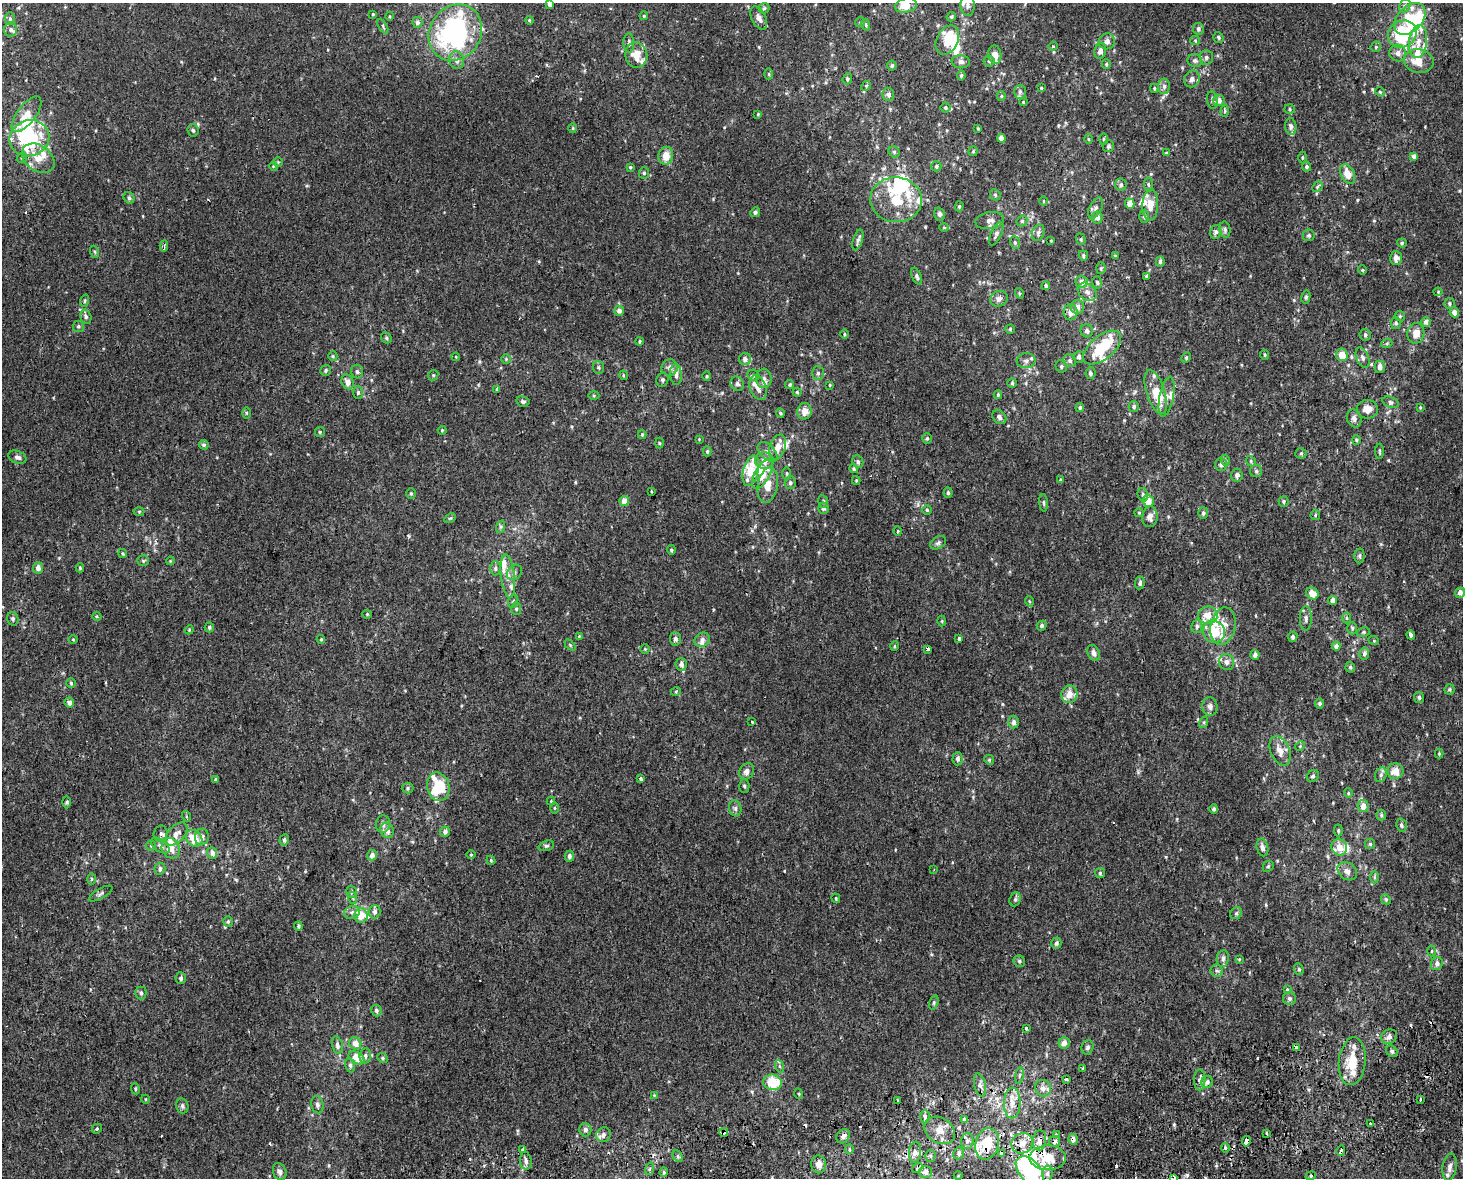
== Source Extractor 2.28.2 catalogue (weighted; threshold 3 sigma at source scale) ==
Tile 5 of 3 x 4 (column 2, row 2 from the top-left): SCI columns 1484-2944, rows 2396-3571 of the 4470 x 4790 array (HDU 1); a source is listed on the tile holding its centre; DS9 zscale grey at full resolution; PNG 1465 x 1180 px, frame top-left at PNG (2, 3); each listed source drawn as its Kron ellipse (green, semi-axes under 4 px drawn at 4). Shown black and unused: <1% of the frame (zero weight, under 2 of 3 exposures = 2% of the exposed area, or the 3 px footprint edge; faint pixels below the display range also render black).
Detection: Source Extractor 2.28.2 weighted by HDU 2 'WHT'; one run over the whole footprint, this tile lists its part. Background 3.92e-04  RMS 0.0028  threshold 0.0127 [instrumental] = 3 sigma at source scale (4.5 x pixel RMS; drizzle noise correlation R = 1.50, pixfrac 1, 0.0396/0.0396 arcsec/px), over >= 5 px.
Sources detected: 544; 10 inside a brighter object's white glare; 13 cosmic-ray / hot-pixel residue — neither listed nor drawn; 58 inside a brighter listed object's ellipse — not listed separately; the other 463 listed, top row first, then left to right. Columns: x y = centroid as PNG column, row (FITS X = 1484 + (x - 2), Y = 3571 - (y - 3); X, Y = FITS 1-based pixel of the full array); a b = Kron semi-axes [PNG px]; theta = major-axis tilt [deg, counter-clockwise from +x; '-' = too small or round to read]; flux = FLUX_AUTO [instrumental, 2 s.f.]
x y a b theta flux
550 4 4 4 - 1.3
906 5 11 7 13 3.7
968 5 10 7 -86 1.2
1405 6 7 5 68 0.71
764 8 5 5 - 0.46
373 14 3 3 - 0.29
390 16 4 3 - 0.27
644 16 4 3 - 0.27
951 17 5 4 - 0.45
759 18 13 7 -64 1.5
10 19 6 5 - 0.5
1410 19 18 12 47 8.8
529 20 4 3 - 0.26
417 22 5 5 - 0.85
860 22 5 4 - 0.39
866 25 6 3 -72 0.32
383 26 8 3 -62 0.35
1198 29 6 5 - 0.77
10 30 7 6 - 0.83
455 33 29 25 57 48
1402 34 15 13 30 23
1218 37 5 5 - 0.54
947 40 15 10 64 6.8
1195 40 5 4 - 0.32
1107 41 8 8 - 1.3
1418 41 17 9 82 2.9
629 43 10 5 -90 0.79
1053 46 4 4 - 0.3
1376 47 5 4 - 0.43
1100 51 8 6 77 1.6
1398 53 8 8 - 1.4
636 55 13 11 -82 4.1
995 55 9 6 -80 2.6
1206 57 7 7 - 0.87
457 60 9 7 -77 1.2
989 61 5 5 - 0.49
1195 61 7 6 - 0.79
1419 61 15 11 -12 4.3
961 62 9 6 -6 1
1106 64 5 4 - 0.33
892 66 5 5 - 0.59
769 74 6 4 -90 0.37
961 75 5 4 - 0.54
847 79 5 5 - 0.55
1192 79 8 7 - 1.2
866 86 5 4 - 0.32
1164 86 8 6 89 0.87
1041 88 4 3 - 0.29
1154 88 4 3 - 0.36
1020 92 7 6 - 0.67
1380 92 5 4 - 0.39
888 94 6 6 - 0.9
1001 96 5 4 - 0.34
1212 100 9 5 -82 0.69
1219 100 6 5 - 1.6
1023 102 4 3 - 0.26
945 108 5 5 - 0.46
1290 109 5 5 - 0.4
1225 111 5 4 - 0.38
27 114 21 9 52 4
758 114 4 4 - 0.29
1291 126 8 6 -84 0.81
573 128 5 3 - 0.25
978 128 4 4 - 0.28
193 130 6 5 - 0.5
29 138 20 18 19 23
1001 138 4 4 - 2.3
1088 139 5 3 - 0.25
1103 139 5 3 - 0.35
1108 146 6 5 - 0.55
973 151 5 5 - 0.31
894 152 6 5 - 0.48
1166 153 4 3 - 0.4
666 156 9 7 80 3.2
1414 156 4 4 - 0.97
1302 157 6 3 89 0.31
22 158 5 4 - 0.42
38 158 18 12 -36 4.3
278 162 5 5 - 0.33
273 166 4 3 - 0.24
936 166 5 5 - 0.5
630 167 4 4 - 0.35
1306 167 5 4 - 0.51
644 173 6 5 - 0.51
1348 174 11 6 -65 3.6
1148 184 7 4 -83 0.44
1121 185 6 6 - 0.74
1317 187 6 4 46 0.49
995 195 6 5 - 0.46
129 198 6 5 - 0.56
896 200 26 22 -3 15
1043 201 4 3 - 0.22
1130 204 5 4 - 2.4
1150 205 16 8 88 3.2
959 206 5 4 - 0.39
1096 208 11 6 64 0.97
755 212 5 4 - 0.74
940 214 7 5 -70 0.83
1144 216 6 4 89 0.59
1097 217 6 5 - 1.5
990 220 14 8 9 1.6
1022 221 6 5 - 0.45
944 227 4 4 - 0.27
1225 230 8 5 -80 0.66
1216 232 7 5 75 0.64
1038 233 8 6 71 0.82
996 234 12 5 65 0.89
1309 235 6 5 - 0.6
1081 239 6 4 -71 0.37
858 240 11 4 73 0.84
1051 241 2 2 - 0.2
1015 242 6 5 - 0.48
1402 243 5 4 - 0.4
164 246 6 3 86 0.78
95 252 6 4 -71 0.36
1083 255 5 4 - 0.48
1115 255 4 3 - 0.26
1396 258 7 6 - 1.4
1160 262 5 4 - 0.66
1101 268 5 5 - 0.43
1362 270 4 4 - 0.31
917 276 9 4 -67 0.61
1147 276 4 4 - 0.39
1082 282 6 6 - 1.8
1097 282 6 4 -75 0.49
1046 286 4 3 - 0.56
1087 292 10 8 -42 1.5
1438 292 4 4 - 0.27
1019 293 5 3 - 0.28
1306 297 6 4 79 0.47
999 299 9 7 28 1.2
85 301 6 4 72 0.44
1449 303 5 5 - 0.47
1077 307 7 6 - 1.5
619 311 5 5 - 1.2
1071 312 8 7 - 2
1454 312 5 4 - 1.5
1400 316 5 5 - 0.39
86 317 7 5 -75 0.64
1426 322 5 4 - 1.4
1396 323 6 5 - 0.57
78 326 5 5 - 0.51
1010 329 5 4 - 0.36
1087 331 7 6 - 0.96
1416 333 10 8 79 2.5
844 334 5 3 - 0.32
1365 335 6 5 - 0.67
386 338 6 5 - 0.46
639 341 4 3 - 0.34
1387 343 6 3 19 0.34
1102 348 22 11 39 11
1264 355 5 2 - 0.3
1342 355 6 6 - 3.6
333 356 5 4 - 0.33
456 357 4 3 - 0.2
1079 357 6 5 - 0.8
1186 358 6 4 64 0.42
1362 358 10 6 -68 0.97
506 359 5 5 - 0.38
745 359 6 6 - 1.3
1026 361 9 7 8 1.1
1070 361 7 6 - 0.78
1061 366 6 5 - 0.55
598 367 6 5 - 0.55
670 367 8 8 - 1.2
1380 367 6 5 - 1.4
326 370 6 5 - 0.53
357 372 7 6 - 0.63
818 373 7 6 - 0.65
1090 373 6 5 - 0.72
676 374 10 6 -86 1.1
433 375 5 5 - 0.44
623 375 5 3 - 0.28
753 375 6 5 - 0.64
707 376 4 4 - 0.29
764 378 10 8 -87 1.3
662 380 7 6 - 0.61
348 382 7 6 - 1.8
1012 383 5 4 - 0.37
737 384 7 6 - 0.72
790 384 4 4 - 0.41
830 385 4 3 - 0.24
758 388 13 8 -70 2.1
497 389 4 4 - 0.32
358 392 6 5 - 0.59
797 392 4 4 - 0.31
1156 392 23 9 -72 6.4
594 395 5 3 - 0.31
998 395 4 3 - 0.39
1167 397 20 7 79 2
523 401 7 5 -13 0.7
1390 402 8 5 -19 0.61
1134 407 5 5 - 0.67
1420 407 3 3 - 0.23
1080 408 4 4 - 0.49
1367 409 10 9 - 2.4
804 411 8 7 - 2.5
246 413 5 4 - 0.31
780 413 5 4 - 0.34
999 417 8 6 -50 0.94
1354 419 9 7 -68 1.1
442 430 4 4 - 0.32
320 432 5 5 - 0.42
642 435 4 4 - 0.32
927 438 5 4 - 0.34
699 439 4 3 - 0.2
1356 440 4 4 - 0.28
659 443 5 3 - 0.29
204 445 5 4 - 0.57
777 447 13 7 70 2.9
707 451 5 4 - 0.41
1380 451 8 3 -90 0.36
768 452 12 7 -46 1.5
1301 453 5 5 - 0.39
17 457 9 6 -22 0.94
764 460 9 8 - 2.3
1225 460 5 3 - 0.34
1251 461 5 4 - 0.38
858 462 6 5 - 0.65
1221 464 6 6 - 0.9
854 469 4 4 - 0.47
751 471 16 7 75 7.7
1256 471 6 6 - 0.57
787 473 7 3 -90 0.36
762 474 16 7 61 5.2
1237 475 6 5 - 0.73
856 480 4 4 - 0.28
1060 480 4 3 - 0.36
790 483 6 5 - 0.68
768 485 18 10 80 3.6
651 491 3 2 - 0.21
411 493 5 4 - 0.37
948 493 5 4 - 0.53
1143 495 7 5 -75 0.62
624 501 5 4 - 2.4
823 501 6 5 - 0.57
1148 501 6 5 - 2.9
1284 501 5 5 - 0.49
1044 503 9 3 -85 0.46
824 508 6 5 - 0.91
927 510 4 4 - 0.32
139 511 5 3 - 0.28
1139 513 5 4 - 0.3
1203 513 6 5 - 0.69
1315 515 5 4 - 0.33
1150 517 10 7 84 1.5
450 518 6 4 30 0.36
500 527 6 4 72 0.49
898 531 5 3 - 0.25
938 543 8 6 29 0.69
671 550 5 4 - 0.41
123 553 4 3 - 0.34
1359 556 7 5 -89 0.64
143 561 6 5 - 0.42
170 561 4 3 - 0.25
38 568 6 5 - 1.4
80 568 4 4 - 0.36
495 568 7 5 89 0.71
514 572 8 6 51 0.97
508 576 22 7 -83 2.5
1140 583 6 5 - 0.68
1312 593 6 5 - 3
1460 593 5 5 - 1.3
1333 600 4 4 - 1.5
513 601 6 5 - 0.46
1029 601 5 3 - 0.25
516 609 6 5 - 0.48
367 614 4 4 - 0.31
1208 615 10 9 - 2.8
97 617 4 3 - 0.28
1306 618 12 6 89 1.1
1346 618 5 3 - 0.44
13 619 7 5 -67 0.66
942 621 5 3 - 0.27
1042 626 5 4 - 0.67
1197 626 7 5 78 0.67
1223 626 19 12 78 3.8
209 627 5 4 - 0.57
1352 628 6 5 - 0.52
189 630 5 3 - 0.24
1214 632 11 10 - 7.6
1363 632 6 4 12 0.45
1411 635 5 3 - 1.4
579 636 4 3 - 0.23
1293 637 5 4 - 0.64
73 639 5 3 - 0.24
321 639 4 4 - 0.29
675 639 7 5 -87 0.85
959 639 3 3 - 1.7
702 640 8 6 35 1.2
1374 641 5 3 - 0.26
570 645 6 4 -46 0.35
895 646 5 3 - 0.32
1336 646 4 4 - 1.2
645 649 4 4 - 0.31
928 649 3 3 - 3.6
1094 653 8 5 -64 1.3
1364 654 6 5 - 0.9
1255 655 5 4 - 0.99
1227 662 8 7 - 1.3
681 665 6 5 - 0.95
1350 667 5 4 - 0.5
71 683 5 4 - 0.38
1449 689 5 5 - 0.44
676 691 5 3 - 0.29
1069 694 9 8 - 2.8
1419 697 5 5 - 0.56
69 702 5 5 - 1.2
1320 703 5 4 - 0.5
1210 706 9 7 -84 1.2
752 722 3 3 - 0.84
1014 722 6 5 - 1
1204 722 6 4 72 0.35
1300 746 5 4 - 0.34
1280 751 15 9 -67 2.9
1439 754 5 4 - 0.27
958 759 6 5 - 0.83
989 760 5 4 - 0.37
747 771 8 7 - 1.4
1395 771 8 8 - 3
1381 775 7 5 69 0.69
1313 776 6 5 - 0.65
641 778 3 3 - 1.1
215 779 4 3 - 0.56
744 786 7 5 -87 0.58
438 787 14 11 -76 13
407 788 6 5 - 0.46
1348 793 5 4 - 0.32
551 801 4 4 - 0.25
67 802 6 4 90 0.35
1363 806 6 5 - 2.3
555 808 5 3 - 0.3
735 808 8 6 -77 0.82
1214 809 5 4 - 0.59
1381 815 5 5 - 0.43
186 816 5 3 - 0.3
383 824 8 7 - 1.1
1401 825 6 5 - 0.69
387 830 8 6 -73 1.7
1338 830 6 4 89 0.42
445 831 5 4 - 1.1
161 833 8 6 67 0.92
176 834 14 8 47 1.9
202 837 8 7 - 1
194 838 9 7 -44 4.7
284 840 5 4 - 0.53
1370 844 5 5 - 0.38
151 846 5 5 - 0.35
160 846 10 6 -37 1
546 846 8 5 18 0.55
1262 847 9 5 -77 1
1339 847 8 7 - 2.9
171 848 10 9 - 2.9
212 853 6 5 - 1.3
372 855 5 5 - 1.4
471 855 4 3 - 0.23
569 856 5 4 - 0.85
491 860 4 4 - 0.3
1268 866 6 5 - 0.44
160 869 6 5 - 0.86
934 869 3 3 - 0.32
1347 871 10 8 -38 1.5
1100 873 5 5 - 0.45
1374 877 6 4 -90 0.39
91 879 6 4 -90 0.36
351 892 6 5 - 0.52
101 894 13 5 29 0.81
353 898 6 4 -71 0.4
836 898 5 3 - 0.32
1015 899 7 5 69 0.53
1386 899 5 4 - 0.35
352 912 8 6 16 1
375 912 6 6 - 1.1
1236 913 6 5 - 0.57
361 915 7 6 - 3.9
228 921 5 5 - 0.43
298 926 4 3 - 0.45
1056 943 6 5 - 0.79
1432 951 5 3 - 0.27
1223 958 8 6 81 1
1239 959 3 3 - 0.23
1019 961 6 5 - 0.58
1437 964 6 5 - 0.99
1299 969 6 4 -70 0.44
1217 971 6 6 - 0.69
181 978 6 5 - 0.71
1287 990 4 3 - 0.91
141 993 6 5 - 0.62
1289 998 6 6 - 0.82
934 1003 7 4 71 0.45
376 1011 6 5 - 0.83
1026 1028 3 3 - 5.5
1389 1037 8 6 30 1
355 1043 6 6 - 2.2
1064 1043 6 5 - 1.8
337 1045 9 5 -76 0.87
1087 1047 7 6 - 0.74
1296 1047 4 3 - 3
1392 1051 6 5 - 0.57
365 1056 7 5 83 0.82
357 1058 9 5 -31 5.3
382 1058 5 4 - 0.46
1352 1061 24 13 84 7.8
350 1065 7 5 -80 0.72
779 1066 6 4 -71 0.47
1083 1068 4 3 - 0.24
1019 1075 8 4 81 0.55
1066 1079 4 3 - 1.4
1200 1080 10 5 90 1.6
773 1082 9 7 -8 8.7
1207 1082 6 5 - 1.1
980 1085 12 5 -77 1.1
1043 1088 8 7 - 1.6
135 1089 5 3 - 0.33
799 1094 5 3 - 0.24
654 1095 3 3 - 0.21
145 1099 4 3 - 0.2
1420 1099 4 2 - 0.32
897 1101 3 2 - 0.29
1012 1103 15 8 88 3.1
317 1105 8 6 -78 0.87
182 1106 7 6 - 0.73
925 1117 6 4 -88 0.77
964 1119 3 3 - 4.8
1370 1124 3 3 - 9.3
97 1129 5 4 - 0.36
585 1130 7 6 - 1.1
940 1130 16 12 -33 3.5
724 1132 4 4 - 13
1267 1133 4 2 - 0.25
603 1135 7 7 - 1.3
1056 1135 3 3 - 4
843 1136 8 6 51 1
1073 1139 5 4 - 1.1
1039 1140 10 6 83 1.7
967 1141 7 6 - 1
1246 1141 5 4 - 13
1054 1142 5 5 - 0.84
1022 1143 11 10 - 3
987 1144 16 11 76 9.9
1226 1148 4 4 - 0.63
849 1149 5 3 - 0.36
523 1150 3 3 - 0.78
1341 1151 5 3 - 3.1
915 1152 11 6 84 1.3
959 1153 6 5 - 0.8
1001 1153 3 3 - 1.5
678 1156 6 4 -61 0.47
930 1156 5 5 - 0.57
1048 1158 18 12 0 5.5
526 1161 9 5 -83 1
819 1164 9 7 -82 1.8
1450 1167 14 7 82 1.4
917 1168 6 4 36 1.8
649 1169 6 4 70 0.45
1030 1171 18 10 -48 37
280 1172 9 6 -70 1.1
664 1172 4 4 - 0.33
926 1172 6 6 - 1.8
1047 1174 8 5 86 0.82
958 1176 4 3 - 0.21
1311 1176 5 4 - 0.37
1174 1178 4 3 - 1.6
Overlapping masked pixels (flux is a lower limit): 15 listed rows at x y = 928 649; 1296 1047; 724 1132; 1073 1139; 1039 1140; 1246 1141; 1054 1142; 1022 1143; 987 1144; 1341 1151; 1001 1153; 1048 1158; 917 1168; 1030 1171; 1174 1178
Isophote crosses this tile's border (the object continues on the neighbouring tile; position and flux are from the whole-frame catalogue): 3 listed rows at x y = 550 4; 1030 1171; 1174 1178